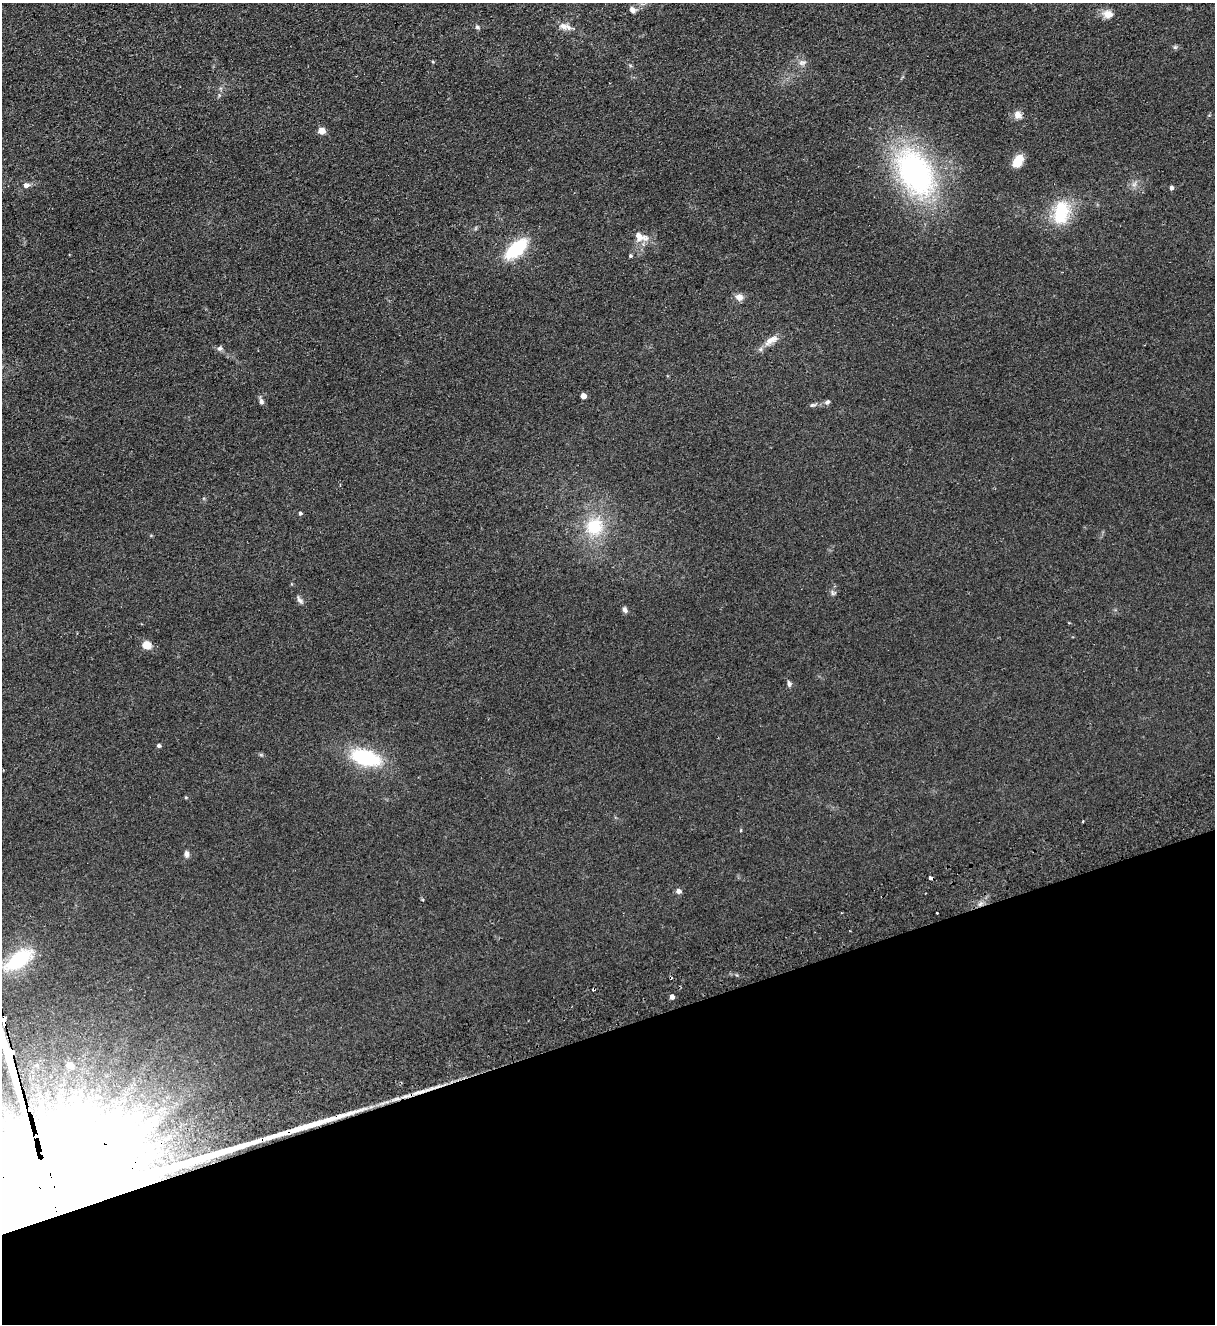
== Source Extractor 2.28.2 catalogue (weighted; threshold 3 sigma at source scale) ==
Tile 14 of 4 x 4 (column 2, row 4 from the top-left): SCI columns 1506-2718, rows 57-1378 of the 5314 x 5400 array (HDU 1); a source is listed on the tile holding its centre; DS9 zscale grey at full resolution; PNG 1217 x 1326 px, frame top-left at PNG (2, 3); no overlay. Shown black and unused: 22% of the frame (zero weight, under 2 of 3 exposures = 3% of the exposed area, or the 3 px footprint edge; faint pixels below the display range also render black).
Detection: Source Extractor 2.28.2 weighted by HDU 2 'WHT'; one run over the whole footprint, this tile lists its part. Background 0.0777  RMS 0.01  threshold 0.0467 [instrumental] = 3 sigma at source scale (4.5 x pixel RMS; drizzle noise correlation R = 1.50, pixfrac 1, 0.05/0.05 arcsec/px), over >= 5 px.
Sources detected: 48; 1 inside a brighter object's white glare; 5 cosmic-ray / hot-pixel residue — not listed; the other 42 listed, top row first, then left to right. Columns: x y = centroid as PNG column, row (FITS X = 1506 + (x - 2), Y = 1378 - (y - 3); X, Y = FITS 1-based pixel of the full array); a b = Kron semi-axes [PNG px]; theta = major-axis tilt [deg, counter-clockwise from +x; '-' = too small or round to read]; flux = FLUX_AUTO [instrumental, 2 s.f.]
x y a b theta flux
632 10 8 6 -41 3.8
1108 14 11 9 -11 9.1
565 26 18 7 -15 7.1
477 27 7 5 -16 2
1175 47 5 5 - 1.5
802 62 11 6 -4 3.8
1018 115 10 8 -60 5.8
322 131 5 4 - 18
1018 161 16 9 56 14
915 173 55 34 -61 220
1134 184 7 4 19 2.4
26 185 7 6 - 3.7
1171 188 4 4 - 3.2
1061 213 30 18 80 44
640 237 19 11 -17 12
516 249 24 12 42 51
630 256 4 4 - 1.5
739 297 9 8 - 6.1
771 340 23 9 31 9.8
220 348 7 6 - 2.6
583 396 4 4 - 9.8
261 401 8 6 -66 3
827 402 8 5 30 2.5
812 405 7 5 22 1.9
300 513 4 4 - 1.7
595 526 24 24 - 42
832 593 9 3 -77 1.8
300 600 12 5 -49 2.9
625 610 7 5 -68 2.9
147 645 9 9 - 9.7
789 683 9 5 -83 2.5
159 746 4 4 - 2.2
365 758 26 13 -16 77
186 798 5 3 - 1
186 854 9 5 -89 3.4
931 878 4 3 - 16
678 891 5 4 - 6
19 959 30 15 36 64
672 997 4 4 - 5.8
70 1065 4 4 - 17
29 1110 6 4 -82 1300
50 1194 67 49 -79 180000
Overlapping masked pixels (flux is a lower limit): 3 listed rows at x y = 931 878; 29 1110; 50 1194
Isophote crosses this tile's border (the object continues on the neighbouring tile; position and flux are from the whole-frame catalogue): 1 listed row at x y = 50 1194